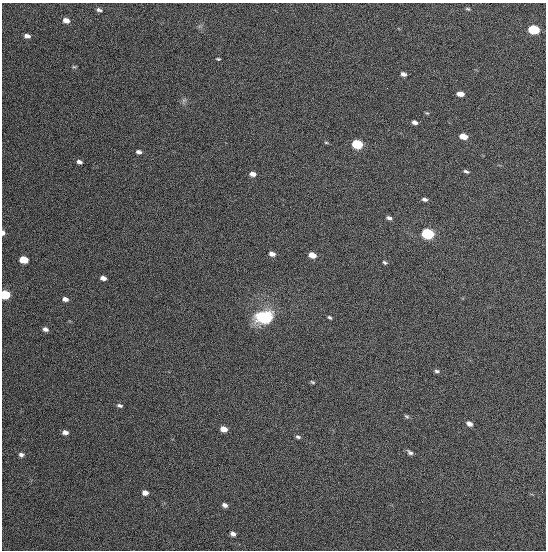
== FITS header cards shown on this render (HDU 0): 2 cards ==
NAXIS1  =                  544
NAXIS2  =                  548

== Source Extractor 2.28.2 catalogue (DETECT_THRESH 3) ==
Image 544 x 548 px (HDU 0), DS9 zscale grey, 1 PNG px = 1 image px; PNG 548 x 552 px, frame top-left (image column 1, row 548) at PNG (2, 3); no overlay
Background 1350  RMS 63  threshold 189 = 3 sigma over >= 5 px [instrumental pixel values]
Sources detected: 46; all 46 listed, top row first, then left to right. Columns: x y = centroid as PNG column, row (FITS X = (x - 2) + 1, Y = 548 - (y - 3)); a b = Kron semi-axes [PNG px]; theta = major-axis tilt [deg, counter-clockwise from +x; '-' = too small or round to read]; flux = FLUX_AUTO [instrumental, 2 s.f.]
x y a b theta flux
468 9 6 4 -18 6000
99 10 7 5 -16 11000
66 20 7 5 -18 31000
534 30 7 5 -10 270000
27 36 6 4 -8 16000
218 59 5 3 - 5100
74 67 6 4 0 5200
403 74 6 4 -16 15000
460 94 6 4 -9 34000
184 100 7 4 18 8700
427 113 5 3 - 4400
415 122 6 4 -22 15000
463 136 7 4 -13 52000
326 142 5 3 - 4500
357 144 7 5 -13 320000
139 152 6 4 -13 15000
79 162 6 4 -24 14000
466 171 7 4 -22 8800
253 174 5 4 - 24000
425 199 6 4 -11 11000
389 218 7 4 -15 13000
3 233 5 3 - 19000
427 233 7 5 -16 540000
272 254 6 4 -21 22000
312 255 6 4 -16 51000
24 260 6 5 - 110000
385 262 6 4 -32 7200
103 278 6 4 -12 20000
5 294 6 5 - 220000
65 299 6 4 -11 18000
264 317 19 13 8 180000
330 317 4 3 - 6400
45 329 5 4 - 14000
437 371 7 4 -4 8700
312 382 6 4 -27 5300
120 405 7 4 -12 9000
407 416 7 4 -39 6800
469 424 7 5 -26 18000
224 429 6 5 - 37000
65 432 6 5 - 19000
298 437 6 4 -25 8500
410 452 8 4 -38 11000
21 455 6 5 - 13000
145 492 6 5 - 20000
225 505 6 5 - 15000
233 534 6 4 -33 15000
At the frame edge (FLAGS 8, measured only in part): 2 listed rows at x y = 3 233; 5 294